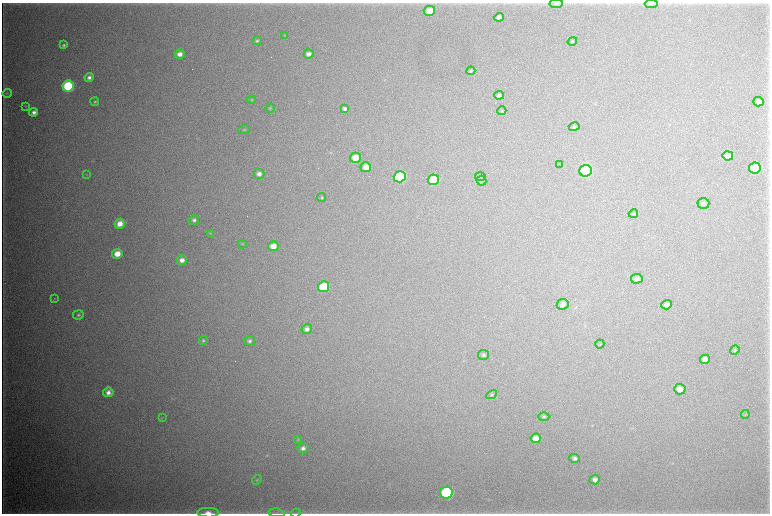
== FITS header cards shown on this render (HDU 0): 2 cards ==
NAXIS1  =                 1536 / length of data axis 1
NAXIS2  =                 1023 / length of data axis 2

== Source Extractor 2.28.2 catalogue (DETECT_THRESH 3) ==
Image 1536 x 1023 px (HDU 0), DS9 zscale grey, zoomed out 1/2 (1 PNG px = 2 x 2 image px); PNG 772 x 516 px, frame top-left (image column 1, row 1022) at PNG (2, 3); each listed source drawn as its Kron ellipse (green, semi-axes under 4 px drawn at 4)
Background 6350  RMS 47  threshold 141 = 3 sigma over >= 5 px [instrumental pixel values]
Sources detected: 81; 5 cannot appear on this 1/2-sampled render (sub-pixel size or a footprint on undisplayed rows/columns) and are neither listed nor drawn; the other 76 listed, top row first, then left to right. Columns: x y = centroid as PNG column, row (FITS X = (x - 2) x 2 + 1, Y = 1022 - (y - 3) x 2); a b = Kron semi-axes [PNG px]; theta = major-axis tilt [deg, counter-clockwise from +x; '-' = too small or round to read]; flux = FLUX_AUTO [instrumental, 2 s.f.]
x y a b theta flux
556 4 7 4 6 1.7e+04
651 4 6 4 3 1.5e+04
429 11 6 5 - 1.2e+05
499 17 5 4 - 4.6e+04
285 35 3 3 - 5.6e+03
257 41 5 4 - 1.4e+04
572 41 5 4 - 1.2e+04
64 45 4 4 - 1.6e+04
180 54 5 4 - 6.1e+04
308 54 5 4 - 4.2e+04
471 71 4 3 - 1.6e+04
89 77 4 4 - 3.2e+04
68 86 5 5 - 8.9e+05
7 93 4 3 - 9.1e+03
499 95 5 4 - 1.6e+04
252 100 4 4 - 8.7e+03
95 102 4 3 - 1.1e+04
759 102 5 4 - 3.4e+04
26 106 3 2 - 4.8e+03
270 108 5 3 - 7.2e+03
345 109 4 4 - 2.5e+04
502 111 4 3 - 9.3e+03
34 112 4 4 - 4.0e+04
574 127 5 4 - 1.9e+04
244 130 6 3 6 9.2e+03
728 156 5 4 - 7.0e+04
355 158 5 5 - 1.2e+05
559 164 2 1 - 4.6e+03
366 167 5 5 - 7.9e+04
755 168 6 5 - 7.2e+05
585 171 6 6 - 1.4e+06
86 174 3 3 - 6.3e+03
259 174 5 5 - 4.7e+04
400 177 6 5 - 1.2e+06
480 177 5 4 - 1.3e+04
433 180 6 5 - 5.1e+05
481 181 5 5 - 1.2e+04
322 198 4 4 - 1.2e+04
703 203 6 5 - 2.4e+04
633 214 5 3 - 1.1e+04
194 220 5 4 - 2.7e+04
120 224 5 5 - 1.0e+05
210 233 4 3 - 8.1e+03
242 244 4 2 - 6.5e+03
273 246 5 5 - 9.6e+04
117 254 5 5 - 1.3e+05
182 260 5 5 - 6.2e+04
637 279 6 5 - 2.9e+04
323 287 6 5 - 3.7e+05
54 299 3 3 - 6.3e+03
563 304 6 5 - 3.2e+04
667 305 5 4 - 3.6e+04
78 315 5 4 - 1.9e+04
307 329 5 4 - 4.2e+04
203 341 5 4 - 1.4e+04
250 341 5 5 - 2.2e+04
600 344 4 2 - 6.8e+03
735 350 5 4 - 1.2e+04
484 355 5 5 - 2.0e+04
705 359 5 4 - 5.4e+04
680 389 6 5 - 7.0e+04
108 392 5 5 - 5.1e+04
491 395 5 4 - 1.4e+04
745 414 4 2 - 5.7e+03
544 417 5 4 - 1.3e+04
162 418 4 2 - 6.7e+03
536 438 5 4 - 7.0e+04
298 440 4 3 - 8.2e+03
303 448 5 5 - 3.4e+04
575 458 5 4 - 2.9e+04
257 480 5 3 - 9.0e+03
595 480 5 4 - 3.6e+04
446 493 6 6 - 1.1e+06
208 513 11 5 0 6.9e+04
277 513 8 2 -8 1.4e+04
296 513 5 2 - 7.9e+03
At the frame edge (FLAGS 8, measured only in part): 3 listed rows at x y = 208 513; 277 513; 296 513
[5 sub-pixel or undisplayed-footprint detections neither listed nor drawn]